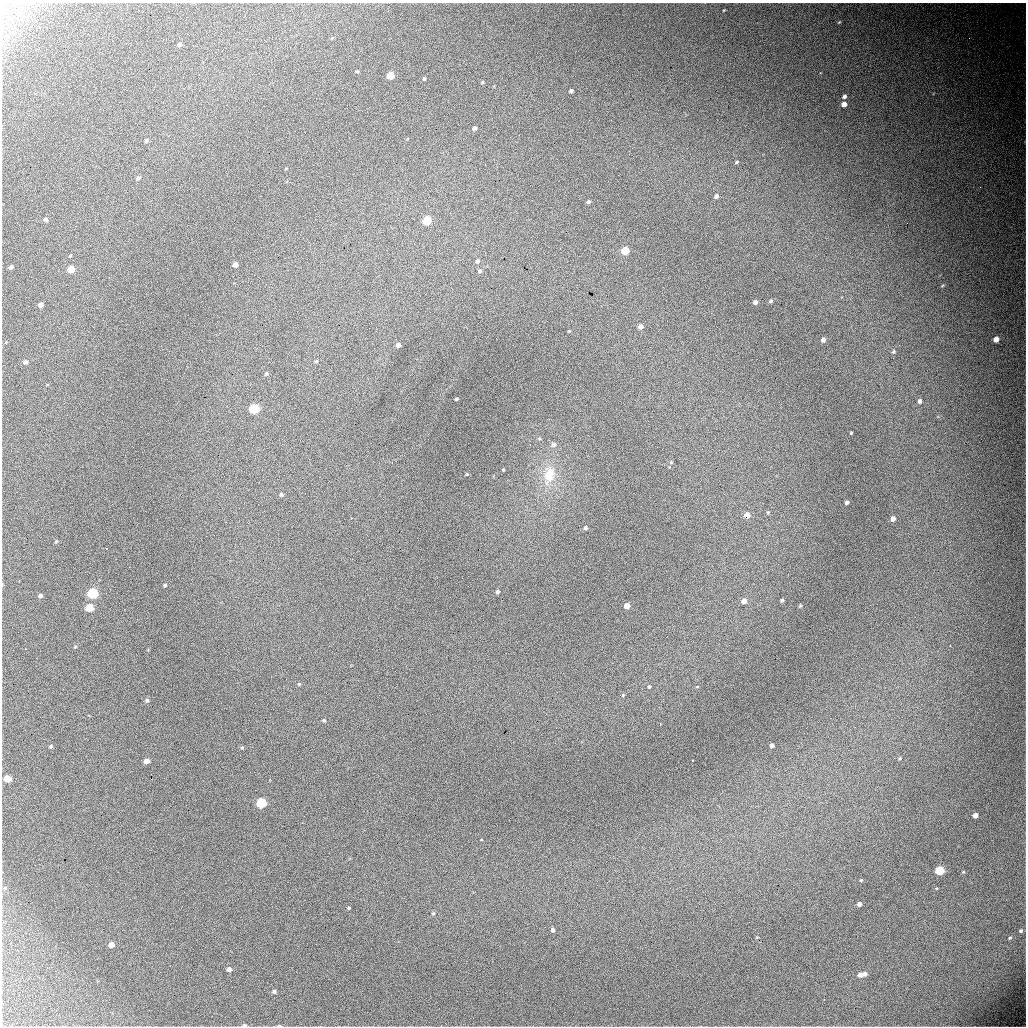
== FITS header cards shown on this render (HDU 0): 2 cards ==
NAXIS1  =                 1024 / length of data axis 1
NAXIS2  =                 1024 / length of data axis 2

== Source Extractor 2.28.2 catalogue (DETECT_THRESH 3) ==
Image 1024 x 1024 px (HDU 0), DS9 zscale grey, 1 PNG px = 1 image px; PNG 1028 x 1028 px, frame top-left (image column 1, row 1024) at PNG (2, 3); no overlay
Background 4840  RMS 52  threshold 156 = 3 sigma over >= 5 px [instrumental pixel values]
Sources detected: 117; all 117 listed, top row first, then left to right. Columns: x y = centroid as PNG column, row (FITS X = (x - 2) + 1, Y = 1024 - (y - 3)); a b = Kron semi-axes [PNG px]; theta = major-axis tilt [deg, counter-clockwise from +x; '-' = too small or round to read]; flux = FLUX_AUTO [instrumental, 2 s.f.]
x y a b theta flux
724 10 3 2 - 2500
839 22 5 3 - 3300
332 38 6 3 44 3200
969 38 2 2 - 3700
179 44 4 4 - 8700
357 71 3 3 - 4500
390 75 5 5 - 72000
424 79 4 3 - 5000
482 82 4 3 - 3700
571 91 4 3 - 8500
844 96 5 4 - 10000
844 104 5 4 - 27000
611 120 2 2 - 1700
474 128 4 4 - 12000
146 140 4 4 - 6300
2 149 3 2 - 3200
737 162 5 3 - 3800
286 168 5 3 - 2500
138 178 5 4 - 7100
980 187 3 2 - 3500
716 196 5 4 - 11000
588 202 4 4 - 7300
45 220 4 4 - 11000
427 221 5 5 - 150000
625 251 5 5 - 110000
70 255 4 3 - 3200
478 261 5 5 - 8800
235 265 4 4 - 19000
11 267 4 4 - 10000
71 269 5 4 - 74000
480 271 5 4 - 6200
66 285 2 2 - 5900
942 286 5 3 - 3300
771 301 5 5 - 5700
755 302 4 4 - 13000
40 305 4 4 - 15000
640 327 5 4 - 17000
569 331 4 4 - 2600
996 339 5 4 - 31000
823 340 5 4 - 14000
6 342 4 3 - 2400
398 345 4 4 - 13000
893 351 5 5 - 5300
316 361 5 4 - 4000
25 362 5 5 - 10000
266 374 6 4 55 5500
456 399 3 3 - 5200
920 401 4 4 - 13000
64 403 3 2 - 3400
254 409 5 5 - 260000
851 433 3 3 - 3400
540 439 5 3 - 3400
554 444 6 6 - 10000
11 451 2 2 - 7600
671 462 6 4 46 4100
503 470 3 3 - 3000
467 474 4 4 - 3500
549 475 23 14 77 90000
281 495 4 4 - 6300
847 502 4 4 - 10000
768 512 5 4 - 3700
747 515 5 5 - 26000
351 518 2 2 - 1700
893 519 5 4 - 18000
585 528 5 4 - 7500
56 541 4 4 - 3600
2 584 5 3 - 3200
165 585 4 3 - 5400
497 592 4 4 - 7100
93 593 5 5 - 360000
40 596 4 4 - 9400
782 600 4 3 - 5800
744 601 5 5 - 20000
627 606 5 4 - 29000
800 606 5 3 - 3900
89 608 5 5 - 100000
124 609 2 2 - 12000
137 619 2 2 - 4300
75 647 4 3 - 3000
938 659 2 2 - 2600
299 684 5 4 - 3800
649 687 5 4 - 5100
697 687 4 3 - 2800
623 695 5 4 - 3700
147 700 5 4 - 7300
432 714 2 2 - 1500
324 720 4 4 - 5400
772 745 4 4 - 9400
50 746 4 4 - 6500
242 748 5 4 - 4000
900 758 4 3 - 4100
693 760 2 2 - 2700
146 761 4 4 - 23000
451 774 2 2 - 2300
7 779 5 5 - 74000
151 779 3 2 - 640
255 790 2 2 - 25000
261 803 5 5 - 240000
975 815 4 4 - 23000
939 870 5 5 - 170000
963 872 4 3 - 3100
861 880 4 4 - 3400
5 888 6 5 - 5900
859 904 4 4 - 13000
349 908 4 3 - 3300
433 913 5 4 - 5200
552 930 4 4 - 9100
1021 931 5 4 - 5900
1010 938 5 4 - 4400
111 945 5 4 - 23000
229 969 5 4 - 14000
865 974 5 4 - 11000
860 975 6 5 - 19000
274 991 4 4 - 7700
584 1002 2 2 - 2200
244 1025 5 3 - 7600
279 1026 6 3 3 5700
At the frame edge (FLAGS 8, measured only in part): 4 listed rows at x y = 2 149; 2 584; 244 1025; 279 1026